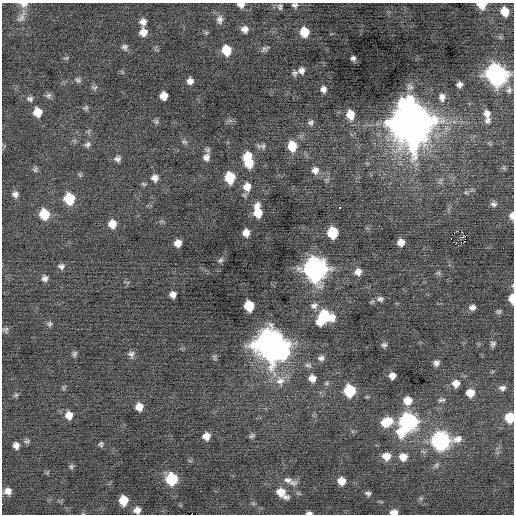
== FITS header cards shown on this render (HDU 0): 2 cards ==
NAXIS1  =                  512 / Axis length
NAXIS2  =                  512 / Axis length

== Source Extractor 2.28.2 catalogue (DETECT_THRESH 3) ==
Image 512 x 512 px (HDU 0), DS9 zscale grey, 1 PNG px = 1 image px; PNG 516 x 516 px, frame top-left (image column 1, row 512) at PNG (2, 3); no overlay
Background -0.0185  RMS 0.76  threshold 2.27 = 3 sigma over >= 5 px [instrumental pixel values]
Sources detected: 144; all 144 listed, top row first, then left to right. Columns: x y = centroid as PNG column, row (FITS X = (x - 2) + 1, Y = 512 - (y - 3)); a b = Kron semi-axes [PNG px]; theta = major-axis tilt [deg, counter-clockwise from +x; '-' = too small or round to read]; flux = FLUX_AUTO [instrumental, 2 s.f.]
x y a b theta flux
24 4 11 7 -2 260
241 5 8 5 -9 300
295 5 7 5 -5 140
481 5 8 6 -14 930
280 7 8 6 88 130
505 11 8 7 - 840
21 16 22 9 64 440
220 19 12 8 -90 270
143 22 7 6 - 270
245 29 8 8 - 290
143 32 8 7 - 420
304 32 8 7 - 1000
206 33 6 5 - 76
125 47 8 7 - 160
265 49 9 6 32 140
226 50 9 8 - 1200
66 58 7 5 1 85
353 58 5 4 - 130
301 71 9 8 - 220
60 72 2 2 - 110
294 73 7 7 - 120
497 75 11 10 - 23000
78 80 9 7 -20 140
190 81 6 6 - 280
459 84 6 5 - 200
94 87 9 6 -6 130
323 89 7 6 - 220
509 90 9 7 69 170
48 95 9 7 14 140
164 96 7 6 - 500
442 97 11 9 -84 340
30 99 9 7 -9 170
86 108 7 7 - 110
37 112 8 8 - 760
487 114 10 8 -80 330
350 115 9 8 - 790
487 120 9 8 - 210
156 121 8 6 -75 110
230 121 7 4 19 110
411 122 16 14 -76 220000
311 123 8 7 - 160
184 142 9 6 -14 120
87 144 9 7 38 170
263 146 9 6 -84 140
292 146 10 8 -79 1100
206 157 11 10 - 330
118 159 8 7 - 190
248 160 16 8 -79 1900
504 168 6 4 -72 74
35 169 8 6 73 120
315 170 10 10 - 340
80 175 6 5 - 81
155 178 10 9 - 280
230 178 9 7 -84 1800
440 181 13 6 71 190
144 184 7 5 -16 88
247 187 11 9 -88 520
466 192 5 5 - 92
15 194 8 7 - 220
69 199 9 8 - 2000
493 204 9 7 -10 190
340 208 3 2 - 770
258 211 13 7 -84 980
44 214 9 8 - 1400
512 216 8 5 88 260
112 224 9 8 - 610
379 226 2 2 - 120
458 231 2 2 - 33
246 233 7 6 - 380
332 233 8 7 - 1900
451 239 3 2 - 360
401 242 7 6 - 370
178 243 7 6 - 410
457 245 5 2 - 180
220 260 8 5 17 120
61 266 9 8 - 200
315 269 12 11 - 30000
358 272 9 8 - 350
438 273 8 5 -7 97
45 278 8 8 - 210
513 285 5 3 - 44
173 294 6 6 - 280
380 299 10 8 -6 200
512 299 8 5 -88 580
249 306 8 7 - 1600
314 306 11 9 16 260
472 307 7 6 - 220
499 312 6 6 - 100
324 317 14 11 29 3200
49 324 7 6 - 120
5 330 8 7 - 130
493 344 8 7 - 140
271 345 14 12 -47 85000
384 345 7 6 - 130
74 354 7 5 78 130
131 354 9 8 - 190
214 357 8 5 -72 100
321 358 8 7 - 190
436 363 7 7 - 200
308 365 10 7 -14 180
392 376 6 6 - 350
312 378 8 8 - 410
280 381 15 14 - 660
326 383 7 5 22 99
456 383 9 9 - 450
76 386 3 2 - 48
64 387 7 5 70 89
502 388 9 7 -5 200
350 391 8 8 - 2800
470 393 8 8 - 650
16 395 8 5 27 99
367 397 6 4 -18 59
407 400 10 10 - 680
441 400 10 5 0 140
139 407 7 7 - 510
69 415 9 8 - 480
510 418 8 7 - 1600
408 421 10 9 - 12000
387 422 13 9 22 1200
401 432 12 12 - 1300
206 436 7 7 - 430
252 436 8 5 30 110
27 441 10 6 5 140
441 441 12 10 5 13000
101 444 6 6 - 110
16 445 8 7 - 280
386 456 9 8 - 540
403 457 9 8 - 490
436 465 9 6 54 140
71 467 7 5 60 110
47 473 6 4 19 68
171 479 9 8 - 2700
288 480 21 8 -10 400
341 481 7 7 - 570
8 491 8 7 - 330
200 491 2 2 - 27
281 493 15 8 -39 800
368 493 6 4 -10 120
421 498 7 4 18 80
123 500 8 7 - 1000
137 510 7 6 - 310
394 512 7 4 4 340
309 513 6 3 0 130
191 514 2 2 - 1200
At the frame edge (FLAGS 8, measured only in part): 12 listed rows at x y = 24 4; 241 5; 295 5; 481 5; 512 216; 513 285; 512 299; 510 418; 137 510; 394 512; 309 513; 191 514